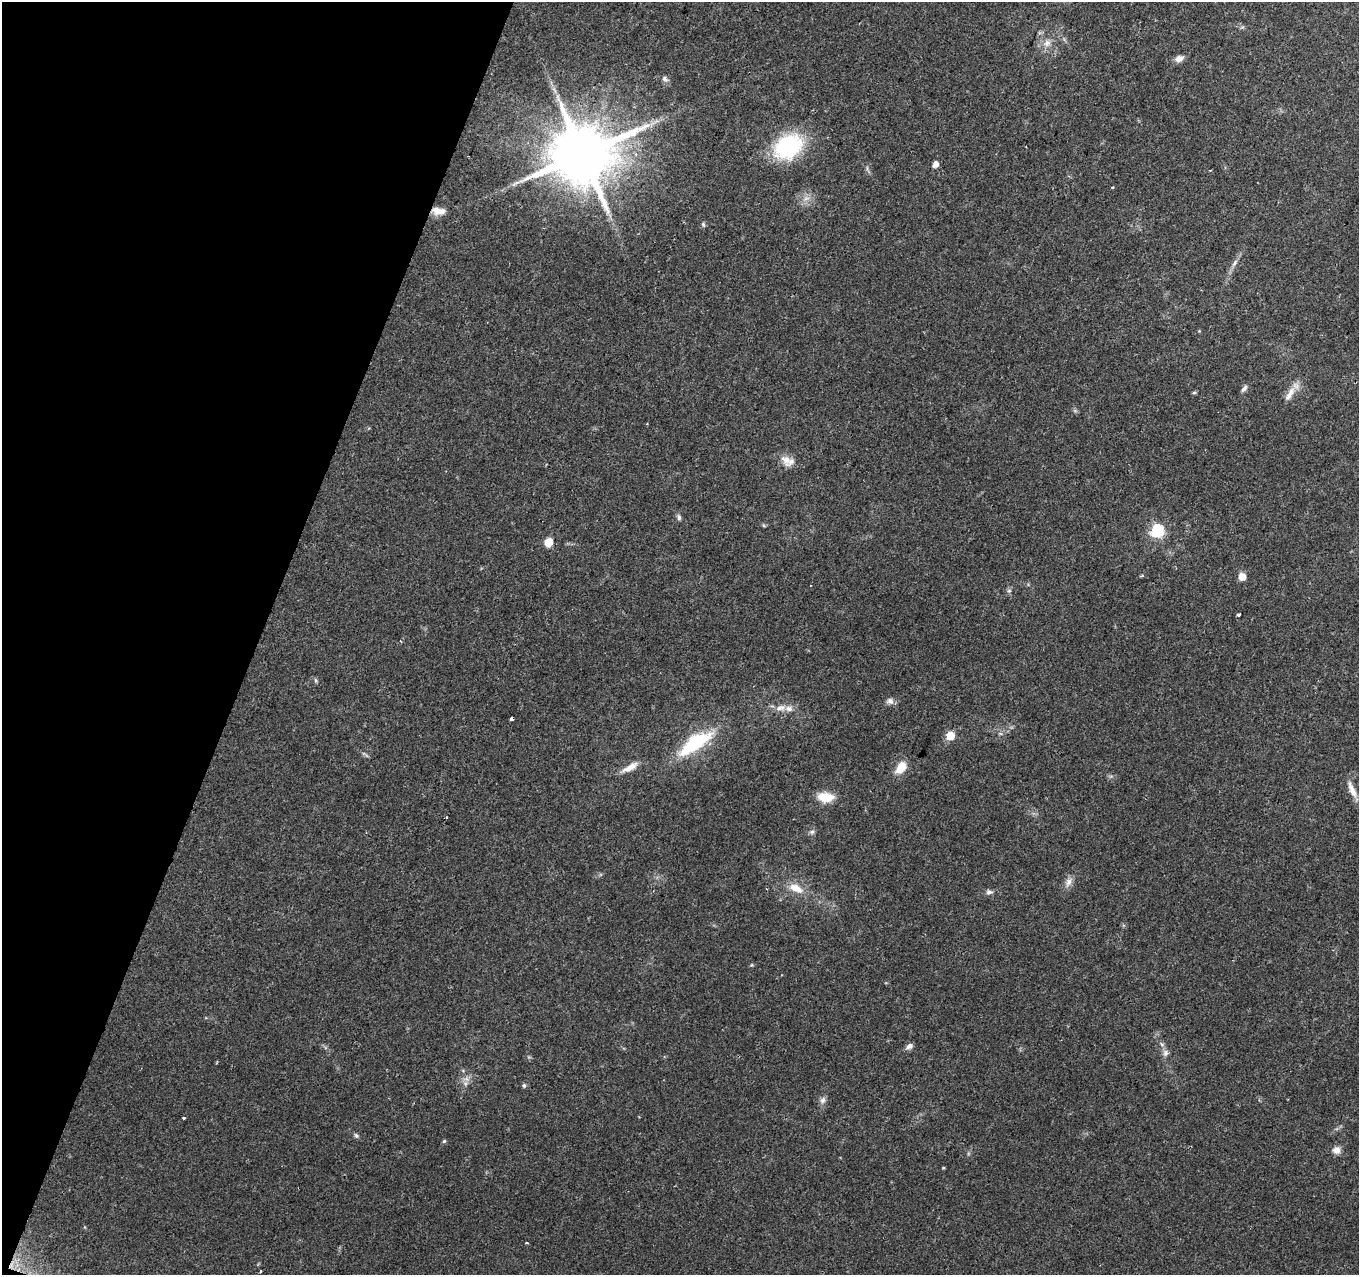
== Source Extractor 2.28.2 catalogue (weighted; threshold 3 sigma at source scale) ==
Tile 9 of 4 x 4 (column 1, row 3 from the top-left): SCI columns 1-1357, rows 1489-2761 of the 5437 x 5587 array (HDU 1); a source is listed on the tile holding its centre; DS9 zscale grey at full resolution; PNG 1361 x 1277 px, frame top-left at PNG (2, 2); no overlay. Shown black and unused: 19% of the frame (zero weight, under 2 of 3 exposures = <1% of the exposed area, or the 3 px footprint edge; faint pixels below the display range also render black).
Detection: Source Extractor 2.28.2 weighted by HDU 2 'WHT'; one run over the whole footprint, this tile lists its part. Background 0.0889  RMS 0.0063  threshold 0.0285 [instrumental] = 3 sigma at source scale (4.5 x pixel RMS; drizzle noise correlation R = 1.50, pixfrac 1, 0.0396/0.0396 arcsec/px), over >= 5 px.
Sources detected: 53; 2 cosmic-ray / hot-pixel residue — not listed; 1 inside a brighter listed object's ellipse — not listed separately; the other 50 listed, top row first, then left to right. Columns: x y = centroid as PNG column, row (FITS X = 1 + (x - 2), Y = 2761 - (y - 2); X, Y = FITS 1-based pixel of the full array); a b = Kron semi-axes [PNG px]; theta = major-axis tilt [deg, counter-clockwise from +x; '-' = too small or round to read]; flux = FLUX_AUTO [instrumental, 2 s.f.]
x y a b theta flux
1047 43 11 10 - 5
1179 59 9 6 28 4.5
665 79 10 7 -43 2.2
554 90 9 3 -46 1.6
652 123 13 4 31 3.2
788 146 26 19 33 72
582 154 18 16 42 5800
935 164 5 5 - 4.5
1112 187 3 3 - 3
806 198 9 6 8 3.1
438 211 17 8 -5 5.8
703 224 7 5 -74 1.2
1235 263 12 5 58 2.7
1244 388 10 5 56 2.2
1194 393 6 4 1 0.81
1290 394 25 8 59 6.7
786 460 17 12 -72 6.7
679 517 8 5 -77 1.6
1157 531 6 6 - 89
549 542 8 7 - 8.5
1242 577 5 5 - 9.4
1009 591 6 4 1 1
1239 615 3 3 - 1.2
315 680 6 4 -88 1
890 701 10 9 - 2.8
780 708 16 8 11 5.4
511 719 4 3 - 3.1
1000 733 6 4 -19 0.97
950 736 5 5 - 21
695 743 41 15 35 42
630 767 22 8 29 6.6
901 768 17 10 54 9
1352 790 25 7 -65 6.2
826 797 16 9 -2 14
812 832 7 6 - 1.6
1068 882 15 8 70 4.1
796 888 20 10 -25 9.5
989 892 9 7 -1 2.1
752 965 6 4 89 0.67
909 1046 9 6 32 2.7
1165 1053 9 7 78 2.6
466 1079 8 6 -2 2.8
524 1085 6 5 - 1.3
823 1100 10 7 59 2.6
184 1118 4 3 - 0.9
356 1135 7 5 -49 1.3
444 1141 5 4 - 0.97
1336 1150 9 9 - 4.2
943 1168 5 3 - 0.55
261 1271 3 2 - 0.55
Overlapping masked pixels (flux is a lower limit): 2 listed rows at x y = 582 154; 438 211